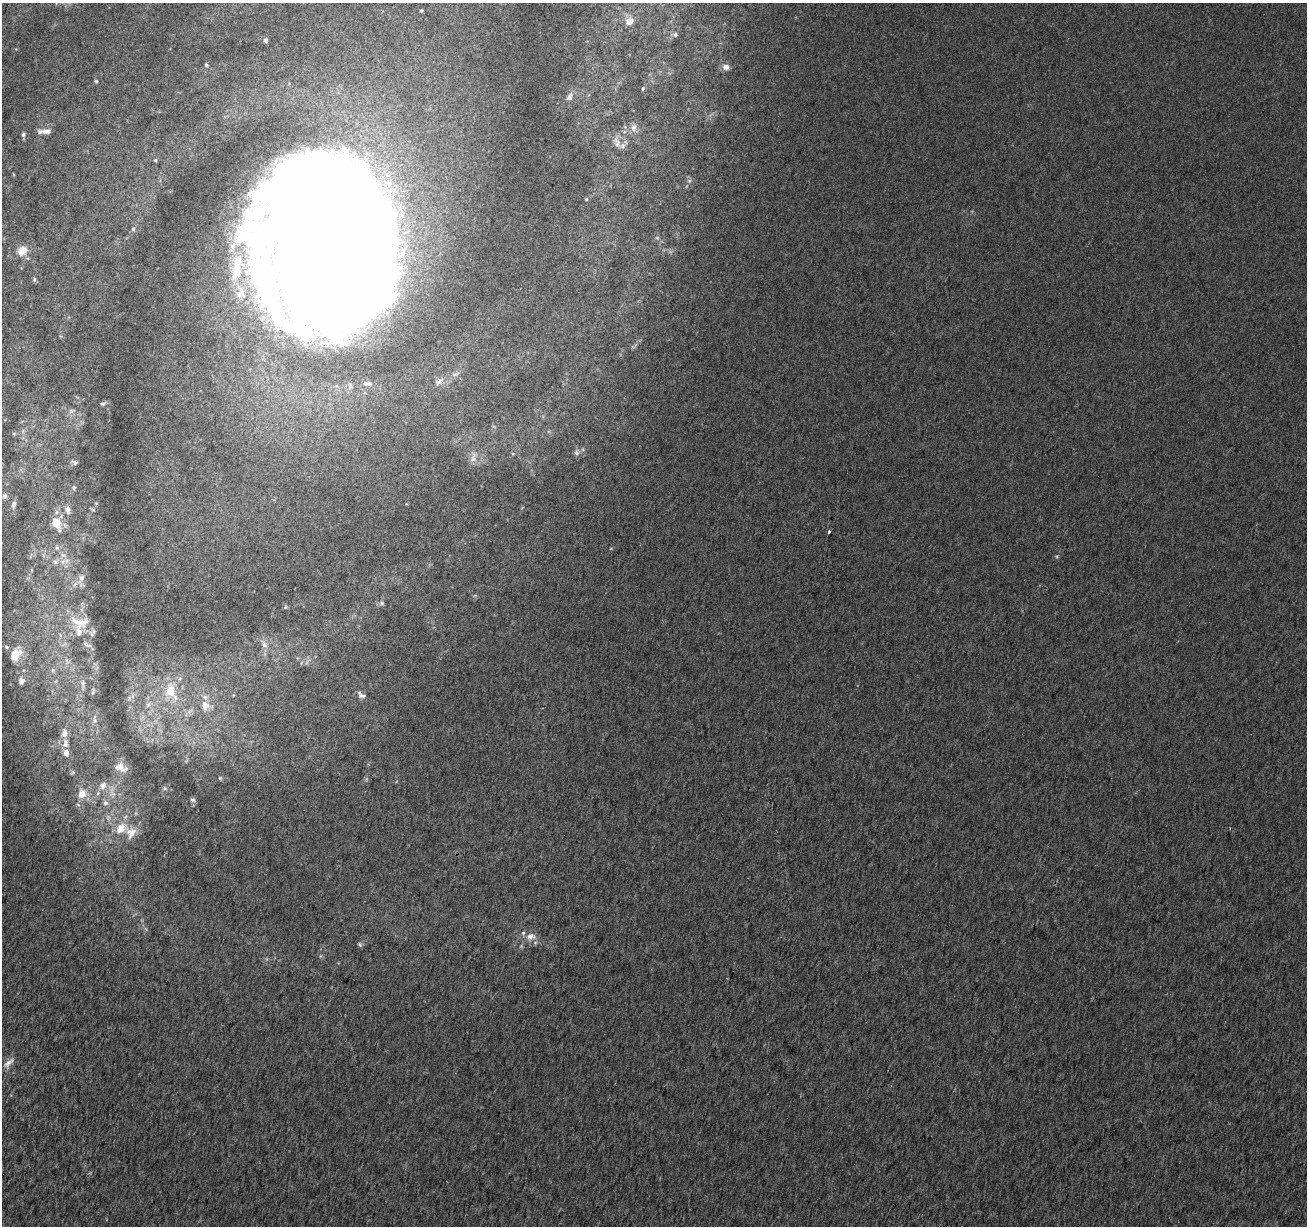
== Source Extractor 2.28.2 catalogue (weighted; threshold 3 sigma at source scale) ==
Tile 7 of 4 x 4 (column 3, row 2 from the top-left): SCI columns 2620-3924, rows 2735-3958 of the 5233 x 5408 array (HDU 1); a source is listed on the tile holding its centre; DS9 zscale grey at full resolution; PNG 1309 x 1228 px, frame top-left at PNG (2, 3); no overlay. Shown black and unused: <1% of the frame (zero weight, under 2 of 3 exposures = <1% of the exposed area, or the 3 px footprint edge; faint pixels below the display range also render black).
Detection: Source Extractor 2.28.2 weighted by HDU 2 'WHT'; one run over the whole footprint, this tile lists its part. Background 0.00618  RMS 0.0076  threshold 0.0341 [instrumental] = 3 sigma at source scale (4.5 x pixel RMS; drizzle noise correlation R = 1.50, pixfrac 1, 0.0396/0.0396 arcsec/px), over >= 5 px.
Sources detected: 98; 2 too faint to see at this stretch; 6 inside a brighter object's white glare — not listed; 11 inside a brighter listed object's ellipse — not listed separately; the other 79 listed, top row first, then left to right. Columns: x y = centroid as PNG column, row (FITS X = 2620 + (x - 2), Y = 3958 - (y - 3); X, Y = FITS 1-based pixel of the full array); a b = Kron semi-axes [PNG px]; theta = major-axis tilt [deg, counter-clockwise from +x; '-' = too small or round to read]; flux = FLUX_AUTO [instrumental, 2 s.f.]
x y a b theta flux
421 11 4 4 - 1.3
629 21 7 6 - 8.1
675 34 6 5 - 1.7
265 40 6 5 - 1.8
206 65 6 4 -86 1.2
726 67 7 6 - 4.8
96 81 5 4 - 0.9
643 88 4 3 - 1.8
569 97 12 7 56 4
634 127 11 9 68 5
46 131 13 6 2 4.3
23 135 7 5 75 1.7
617 142 17 9 -65 6.4
155 160 4 4 - 0.9
13 174 5 3 - 0.72
689 181 6 4 45 1.5
586 199 4 4 - 0.7
133 229 6 5 - 1.6
657 238 6 5 - 1.3
316 248 105 74 -90 2700
22 251 11 8 39 13
236 271 28 15 77 26
34 279 6 5 - 1.4
456 374 10 5 24 2.6
439 382 12 7 33 3.9
369 383 9 8 - 3.3
103 403 9 4 17 1.5
71 411 11 6 27 3.3
23 431 9 6 77 3.2
14 434 6 5 - 1.6
577 453 8 7 - 2.5
513 454 5 3 - 0.74
473 458 16 8 75 5.4
74 462 11 6 -23 2.3
74 488 8 6 88 1.8
4 496 9 8 - 3.8
14 504 10 7 79 4.7
67 509 11 7 -84 4.9
93 509 7 3 -26 1
56 523 21 13 -66 16
829 532 3 3 - 2.9
57 548 8 6 -75 2.9
611 548 5 3 - 0.65
31 555 10 3 61 1.7
63 561 12 8 20 6.9
32 570 6 4 -90 1.2
81 578 17 9 63 7
382 603 6 5 - 1.4
285 607 5 5 - 0.99
79 622 31 18 -10 21
86 644 13 7 -43 3.3
264 644 16 7 -58 4.9
7 647 8 6 -16 2.2
15 654 15 10 57 19
53 670 6 6 - 2
21 681 12 10 78 6.1
56 681 6 4 71 1.3
83 684 13 7 -88 3.9
170 691 25 16 -73 28
93 692 10 5 79 1.7
361 695 12 6 -32 2.9
129 698 7 5 -50 2
148 704 10 6 53 3.4
205 705 15 12 -84 11
94 720 15 7 -89 4.5
65 743 14 8 88 5.3
120 767 17 10 -16 8.1
73 772 7 5 18 1.2
220 778 5 4 - 0.89
103 785 12 8 56 5.4
165 788 6 5 - 1.3
82 794 13 11 66 9.1
113 794 10 7 15 3.9
192 800 7 6 - 1.7
105 803 8 7 - 2.6
121 828 19 14 37 17
531 936 15 10 0 7.2
320 956 6 3 71 0.86
8 1063 19 7 43 5.2